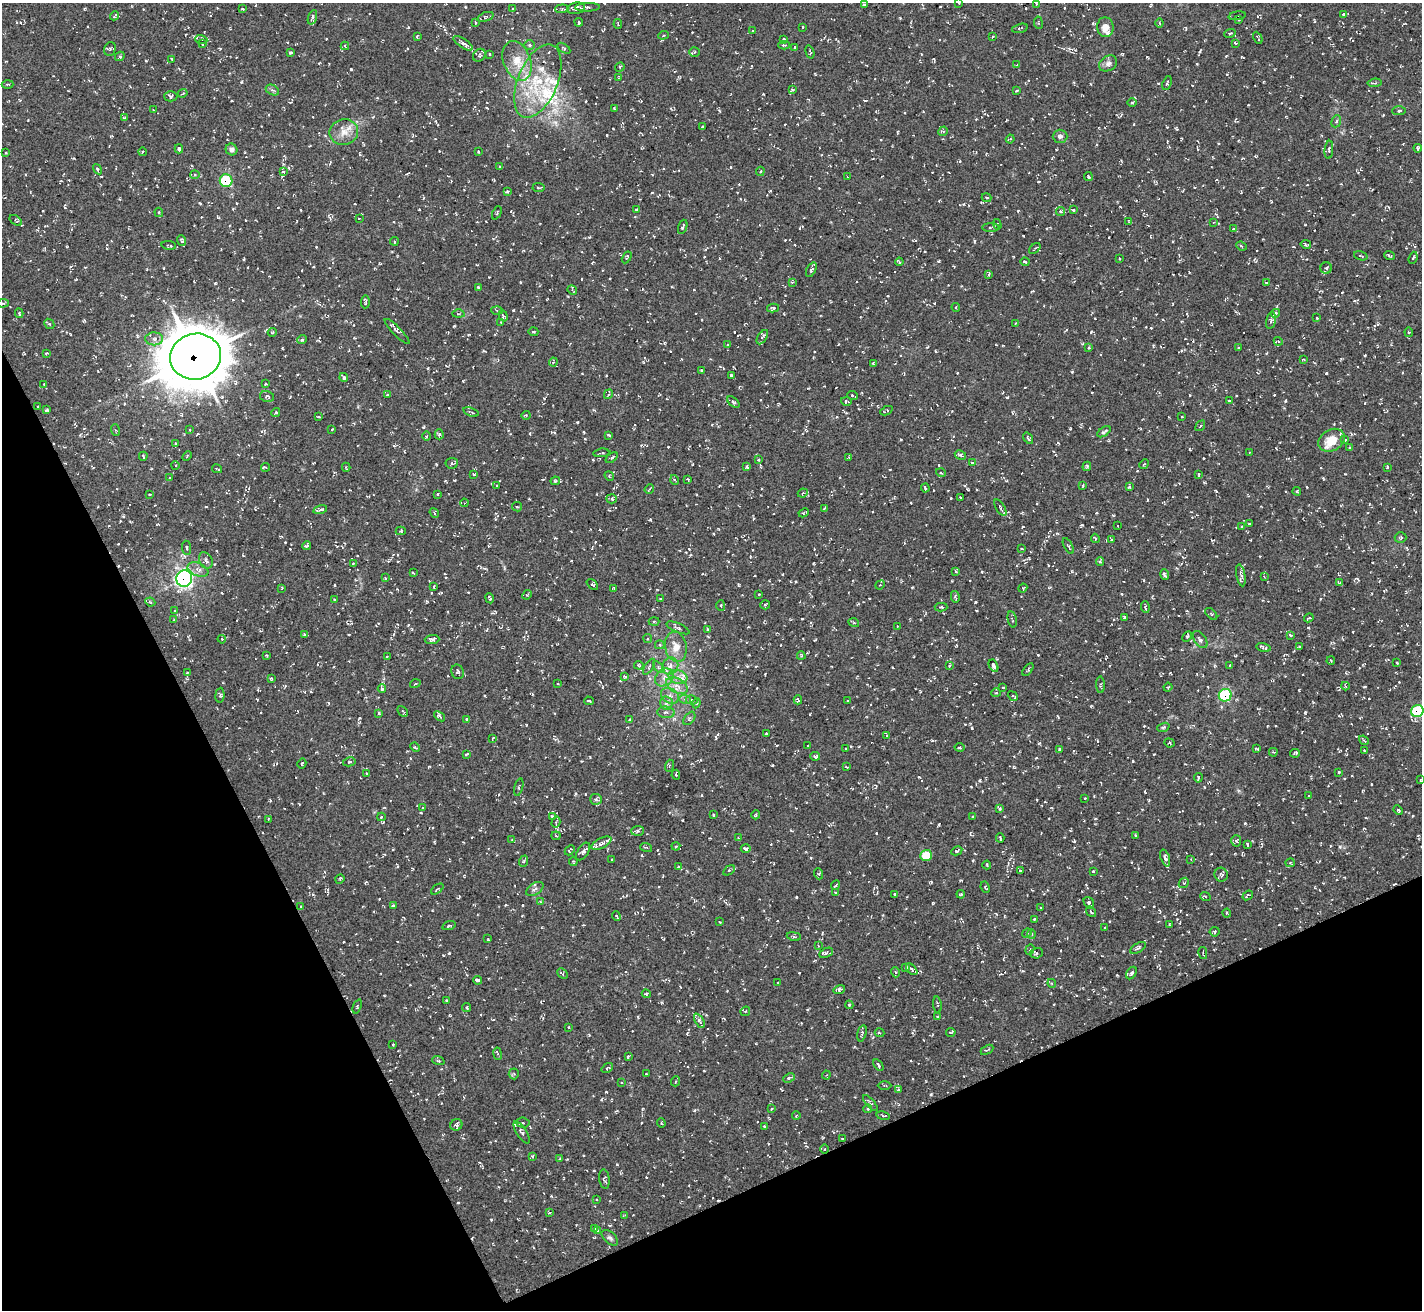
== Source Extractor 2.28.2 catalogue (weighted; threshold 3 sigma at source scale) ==
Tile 14 of 4 x 4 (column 2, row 4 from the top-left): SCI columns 1423-2842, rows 156-1463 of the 5686 x 5676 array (HDU 1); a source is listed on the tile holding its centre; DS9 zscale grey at full resolution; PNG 1424 x 1312 px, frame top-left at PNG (2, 3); each listed source drawn as its Kron ellipse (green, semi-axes under 4 px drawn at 4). Shown black and unused: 24% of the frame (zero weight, under 3 of 5 exposures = <1% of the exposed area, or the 3 px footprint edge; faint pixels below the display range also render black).
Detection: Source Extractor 2.28.2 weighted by HDU 2 'WHT'; one run over the whole footprint, this tile lists its part. Background 0.0245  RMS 0.0053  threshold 0.0237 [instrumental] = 3 sigma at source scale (4.5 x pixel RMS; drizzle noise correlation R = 1.50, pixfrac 1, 0.05/0.05 arcsec/px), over >= 5 px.
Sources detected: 1021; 62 cosmic-ray / hot-pixel residue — neither listed nor drawn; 16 inside a brighter listed object's ellipse — not listed separately; of the other 943, all 500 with FLUX_AUTO >= 0.535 (the completeness limit of this list) listed and drawn (443 fainter detections not listed), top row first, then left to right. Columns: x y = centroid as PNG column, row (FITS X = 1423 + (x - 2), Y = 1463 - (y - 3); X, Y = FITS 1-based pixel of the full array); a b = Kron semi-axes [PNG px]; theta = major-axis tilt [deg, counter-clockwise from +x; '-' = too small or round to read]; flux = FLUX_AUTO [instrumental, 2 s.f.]
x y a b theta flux
959 3 3 3 - 0.72
1036 4 3 3 - 0.65
864 5 4 3 - 0.94
588 7 12 4 1 1.6
576 8 9 5 10 2.5
242 9 3 2 - 0.65
513 9 3 3 - 0.59
562 9 6 4 6 0.84
1344 14 4 3 - 1
115 16 5 2 - 0.56
1237 16 8 3 9 0.85
312 17 7 4 71 1.1
485 17 8 4 20 1
1239 19 4 3 - 0.58
579 22 4 3 - 0.85
476 23 4 3 - 0.54
1038 23 6 3 -82 0.6
1159 23 4 4 - 0.67
618 24 5 3 - 0.59
802 27 3 2 - 0.65
1105 27 10 8 -84 4.9
1020 28 8 3 15 0.62
752 30 3 2 - 0.54
1230 33 6 4 20 0.82
663 35 5 4 - 0.76
417 37 4 3 - 0.71
992 37 4 2 - 0.56
1258 38 6 2 -62 0.7
201 39 6 3 -19 0.79
784 39 3 3 - 1.1
463 43 11 4 -34 2.2
1236 43 3 2 - 0.6
202 44 4 3 - 0.61
529 45 5 5 - 0.9
784 45 5 3 - 0.77
345 46 4 3 - 0.67
795 47 3 3 - 0.82
564 48 7 4 -34 0.77
110 49 7 5 72 1.2
291 52 4 3 - 0.92
694 52 5 5 - 0.84
810 52 7 2 -75 0.57
489 54 3 2 - 0.58
479 55 7 5 48 1.2
120 56 5 3 - 0.83
172 59 3 2 - 0.62
517 61 21 13 -69 10
1108 63 9 7 32 2.2
1017 65 4 4 - 0.58
620 67 5 4 - 0.72
618 78 4 3 - 0.55
538 81 39 20 67 30
1167 83 7 3 67 0.89
1375 83 7 3 6 0.74
7 84 6 3 1 0.56
792 89 4 4 - 0.64
272 90 7 5 -27 1.2
1016 91 4 3 - 0.75
183 93 5 3 - 0.71
171 96 6 5 - 1.1
1132 103 4 3 - 0.56
615 108 4 2 - 0.55
153 110 3 2 - 0.63
1399 111 7 4 2 1
124 118 3 2 - 0.56
1336 121 6 4 68 0.93
702 126 3 2 - 0.68
943 131 5 4 - 0.75
344 132 14 13 - 6
1060 136 7 6 - 1.8
1010 139 4 3 - 0.67
1418 148 4 3 - 0.9
179 149 4 3 - 1.1
231 149 6 5 - 2.2
1329 150 9 4 84 1
478 151 3 3 - 0.77
142 152 4 2 - 0.54
6 153 3 3 - 0.7
500 167 4 3 - 0.6
98 169 5 4 - 0.84
760 171 5 4 - 0.62
283 172 4 3 - 0.55
195 175 5 4 - 0.66
1088 176 4 3 - 1.4
847 177 3 2 - 0.62
226 181 6 6 - 27
539 187 6 3 -3 0.72
507 191 4 3 - 0.57
986 198 5 4 - 0.91
636 210 3 3 - 0.85
1073 210 3 3 - 0.9
1061 211 4 4 - 0.91
159 212 5 4 - 0.76
497 213 7 3 67 0.71
359 218 3 2 - 0.67
16 220 7 4 -35 0.68
1129 221 3 2 - 0.54
1214 222 4 3 - 0.59
997 224 5 4 - 0.71
683 227 7 4 69 0.93
991 228 9 3 0 0.98
1234 229 3 3 - 1.1
182 240 5 3 - 1
394 241 4 3 - 0.55
1306 244 5 3 - 0.85
169 245 7 4 -8 0.78
1241 246 5 4 - 0.83
1035 248 6 2 42 0.66
1361 256 7 3 -17 0.55
1389 256 5 2 - 0.76
627 257 6 4 59 1
1119 258 3 3 - 0.84
1413 258 6 3 70 0.89
899 262 4 3 - 0.67
1025 262 4 3 - 0.96
1326 268 6 5 - 1.2
811 270 8 4 62 1
989 274 4 3 - 0.66
792 282 3 3 - 0.61
1266 282 4 3 - 0.75
478 287 3 3 - 0.87
572 290 5 4 - 0.69
365 302 6 3 87 0.96
3 303 6 2 5 0.61
956 307 4 4 - 0.61
773 308 6 4 14 0.9
497 310 5 4 - 0.75
19 313 5 3 - 0.71
1275 313 4 3 - 1.8
458 314 6 3 0 0.56
503 316 6 4 -73 0.88
1317 318 3 3 - 0.57
1271 320 8 4 77 1.2
501 322 3 3 - 0.59
49 324 6 4 -44 0.78
1015 324 3 3 - 0.83
397 331 17 4 -46 1.4
272 332 4 3 - 0.55
533 332 5 3 - 0.61
1409 332 5 4 - 1
762 337 8 4 57 1.3
154 339 9 6 -1 2.5
302 340 5 3 - 1.1
1278 341 5 3 - 0.62
728 345 4 3 - 0.54
1088 347 3 3 - 0.75
1238 348 3 2 - 0.57
46 353 3 2 - 0.61
196 357 25 23 14 2300
1303 359 3 3 - 0.73
553 362 4 4 - 0.56
873 364 4 3 - 0.78
701 370 3 3 - 0.6
731 375 3 3 - 0.93
344 377 4 3 - 1.3
44 384 3 3 - 0.75
265 384 3 3 - 0.54
608 394 5 3 - 0.8
387 395 4 4 - 0.92
267 396 7 5 -12 1
853 396 5 3 - 0.92
846 401 5 3 - 1.4
1229 401 3 2 - 0.6
733 402 7 4 -39 1.3
38 407 3 2 - 0.54
47 410 3 3 - 1.3
886 411 6 3 25 0.75
276 412 5 4 - 0.8
471 412 8 2 -19 0.71
526 415 4 4 - 0.65
318 417 3 2 - 0.62
1182 417 3 2 - 0.55
1200 426 6 3 54 0.62
332 429 3 3 - 0.66
115 430 6 4 -70 0.63
190 430 3 3 - 0.61
1104 432 7 3 34 0.9
439 434 5 4 - 0.98
609 435 3 2 - 0.58
427 436 5 3 - 0.58
1028 438 6 3 -54 0.85
1332 440 14 10 29 8.6
1345 440 3 3 - 0.79
176 443 3 3 - 0.8
1350 447 4 3 - 0.87
601 453 8 2 6 0.55
1250 453 4 2 - 0.55
960 455 6 4 -28 0.93
143 456 4 2 - 0.71
187 456 5 3 - 0.54
849 457 4 2 - 0.77
612 458 7 3 36 0.82
758 459 3 3 - 0.79
452 463 6 5 - 0.99
972 463 3 3 - 0.72
1144 464 5 4 - 0.54
175 466 4 3 - 0.7
1087 466 5 3 - 0.93
265 467 4 3 - 0.79
346 467 4 3 - 0.66
747 467 4 3 - 0.7
1387 467 3 2 - 0.56
217 469 5 2 - 0.6
941 473 5 3 - 0.54
474 474 4 3 - 0.55
1199 475 4 3 - 0.62
609 476 5 4 - 0.61
170 478 3 3 - 0.55
688 479 3 3 - 0.54
675 480 5 3 - 0.6
555 481 4 3 - 0.95
496 485 3 2 - 0.57
1083 485 4 3 - 0.61
1129 487 4 4 - 0.79
925 488 4 3 - 0.91
649 489 5 3 - 0.6
1297 491 4 3 - 0.92
803 493 5 4 - 0.74
150 494 3 2 - 0.63
438 494 3 3 - 0.58
960 497 3 2 - 0.88
612 499 5 4 - 0.69
464 503 4 3 - 0.54
517 507 5 4 - 0.65
824 508 4 2 - 0.68
1000 508 9 4 -59 1.2
320 510 7 3 15 1.4
434 513 5 4 - 0.66
804 513 5 3 - 0.68
1249 524 3 2 - 0.55
1117 526 3 2 - 0.61
1242 527 3 3 - 0.62
401 531 5 4 - 0.67
1400 537 6 5 - 0.88
1095 538 5 3 - 0.62
1111 540 4 3 - 0.71
306 546 4 3 - 0.83
1068 546 8 4 -62 0.8
187 548 7 3 -85 0.69
1022 548 3 3 - 0.6
206 560 9 6 -62 1.7
1100 562 4 3 - 1
353 564 4 2 - 0.85
198 569 11 6 -23 2.6
956 571 4 3 - 0.6
413 573 3 3 - 0.6
1165 574 5 4 - 1.3
1241 575 11 4 -80 1.9
1264 577 4 3 - 0.69
184 578 8 8 - 150
385 578 4 3 - 0.68
1339 583 4 3 - 0.67
592 585 6 4 -42 0.96
880 585 5 4 - 0.62
434 587 4 3 - 0.84
282 588 4 4 - 0.71
614 588 3 2 - 0.62
1023 588 4 4 - 0.6
759 594 3 2 - 0.71
527 595 5 4 - 0.63
955 597 6 3 -77 0.94
490 598 5 3 - 1
334 599 3 2 - 0.56
661 599 3 3 - 0.71
150 602 5 4 - 0.65
765 605 5 4 - 0.58
721 606 5 4 - 0.75
941 607 6 4 -1 0.67
1145 607 6 3 -85 0.85
175 610 3 3 - 0.69
1211 614 7 3 -44 0.61
1125 617 3 3 - 1.1
1309 618 5 4 - 0.88
1012 619 8 3 -78 0.79
174 620 3 3 - 0.56
654 621 5 3 - 0.57
854 623 5 3 - 0.54
898 626 3 2 - 0.6
678 628 12 4 -23 1.2
707 629 3 2 - 0.56
305 634 4 3 - 0.78
1290 635 4 3 - 0.87
1187 637 6 3 62 0.73
222 639 4 3 - 0.71
432 639 7 4 2 1.6
648 639 4 4 - 0.69
1200 640 10 5 -54 1.8
660 645 5 4 - 0.77
676 647 15 11 -79 6.2
1264 647 7 3 -11 1.3
1300 647 3 2 - 0.62
267 655 3 3 - 0.61
387 656 4 3 - 0.85
801 656 4 3 - 0.59
1331 661 4 2 - 0.55
1397 663 3 2 - 0.81
639 665 5 3 - 0.59
949 665 4 3 - 0.73
670 666 9 7 58 3.5
993 666 6 4 -61 2.1
1230 666 4 3 - 0.69
649 667 9 3 57 0.83
659 667 7 4 -44 0.96
1028 670 7 4 54 0.9
458 672 7 6 - 1.3
187 673 3 3 - 0.57
625 676 3 3 - 0.99
664 677 10 8 39 3.5
678 677 9 7 -15 3.3
271 678 4 3 - 0.55
415 684 5 3 - 0.58
558 684 3 3 - 0.64
1100 685 8 4 -87 0.85
677 686 11 7 -29 3.7
1345 686 4 3 - 0.83
1003 687 3 3 - 0.74
1168 687 4 3 - 0.57
382 689 4 3 - 1.1
996 693 4 4 - 0.62
220 695 7 4 86 0.86
1225 695 6 6 - 39
670 696 9 7 -32 2.5
1013 696 5 2 - 0.86
685 699 6 4 -19 0.94
692 700 5 4 - 1.2
798 700 4 3 - 0.83
589 701 5 2 - 0.73
848 701 3 2 - 0.56
666 703 6 6 - 1.7
696 703 5 4 - 0.76
403 711 6 3 -46 0.67
1417 711 6 6 - 29
666 712 8 5 -6 1.7
379 713 4 3 - 0.89
440 716 6 4 -39 1
689 718 7 4 53 0.99
467 719 3 3 - 0.88
630 720 3 3 - 0.82
1163 727 6 4 20 0.67
766 733 3 2 - 0.54
886 735 3 3 - 0.6
492 738 3 2 - 0.62
1364 740 5 3 - 0.68
1169 743 5 4 - 0.59
808 745 3 2 - 0.58
415 747 5 3 - 0.55
959 747 5 4 - 0.77
846 749 3 2 - 0.57
1059 749 3 3 - 0.63
1257 749 4 2 - 0.57
1364 751 3 2 - 0.54
1273 752 4 3 - 0.54
1295 753 5 3 - 0.86
467 754 3 2 - 0.78
815 756 5 4 - 0.99
349 762 6 4 13 0.89
302 763 5 3 - 0.6
669 766 6 3 73 0.6
846 767 3 2 - 0.68
1338 772 3 2 - 0.82
367 773 4 3 - 0.66
676 775 5 3 - 0.6
1198 778 5 2 - 0.69
1420 780 3 3 - 0.62
519 787 9 3 76 0.87
1308 796 3 3 - 0.79
1085 798 3 3 - 0.69
596 799 6 5 - 0.82
423 807 4 4 - 0.67
999 808 3 3 - 1.1
1398 810 5 3 - 0.97
713 815 3 2 - 0.6
756 815 4 4 - 0.64
553 816 4 3 - 1.3
381 817 4 3 - 0.79
973 817 3 3 - 0.67
268 819 4 3 - 0.55
556 822 5 4 - 0.8
637 831 6 5 - 1.2
556 836 4 4 - 0.62
1136 836 3 2 - 0.67
738 838 3 3 - 0.65
1000 838 4 2 - 0.64
512 840 4 3 - 0.55
1236 841 6 5 - 0.74
601 843 11 5 27 3
1247 845 3 3 - 0.85
676 846 4 4 - 0.73
646 847 6 3 -18 0.62
746 849 5 3 - 1.4
570 850 5 3 - 0.66
583 851 10 5 57 1.3
957 851 6 3 29 0.94
926 855 6 5 - 14
1165 858 9 4 -71 1.6
1191 859 3 3 - 0.55
612 860 3 3 - 0.65
524 861 6 3 70 0.62
573 861 5 3 - 0.57
1290 863 5 4 - 0.63
987 865 4 2 - 0.78
678 867 4 3 - 0.54
729 870 7 3 31 0.9
1020 871 3 2 - 0.83
1093 871 3 3 - 0.83
819 874 5 3 - 0.78
1221 875 7 6 - 1.3
340 879 5 4 - 0.57
1184 883 6 4 43 0.69
836 885 5 2 - 0.7
985 887 6 3 -65 0.56
437 889 7 3 37 0.64
535 889 10 5 34 2.2
836 892 3 3 - 0.81
895 894 3 3 - 0.8
961 894 4 3 - 0.76
1248 895 6 3 39 1.1
1205 896 5 3 - 0.56
540 902 4 3 - 0.61
1089 903 6 4 -56 1.2
301 906 4 3 - 0.61
394 906 4 3 - 0.78
1041 908 3 3 - 0.54
1091 912 6 3 -51 0.73
1227 913 4 3 - 0.63
616 916 5 3 - 0.63
1034 919 3 3 - 0.62
719 922 3 2 - 0.54
1169 925 3 2 - 0.64
449 926 7 3 16 1
1105 927 3 2 - 0.56
1215 932 5 4 - 0.79
1027 933 5 4 - 0.72
1032 934 5 3 - 0.63
794 936 7 3 -9 0.85
488 939 3 3 - 0.62
818 946 3 2 - 0.58
1138 948 9 4 31 1.4
1030 950 5 4 - 0.72
826 953 7 4 25 1.2
1037 953 6 5 - 1
1203 953 6 4 -78 0.69
906 967 4 3 - 1.2
912 969 7 4 -47 0.97
895 972 5 3 - 0.55
1131 973 7 4 61 1.6
562 974 6 4 -44 0.79
477 980 4 3 - 1.7
778 982 3 2 - 0.54
1052 983 4 4 - 0.61
839 989 6 4 18 1.8
646 994 4 4 - 0.79
446 1000 3 2 - 0.58
937 1004 8 3 -82 0.85
849 1005 4 4 - 0.6
357 1006 7 3 69 0.61
466 1008 4 4 - 0.78
745 1011 5 4 - 0.7
938 1016 3 3 - 0.57
699 1021 8 4 -61 1.4
568 1027 3 3 - 0.89
951 1032 5 3 - 0.58
862 1033 8 4 74 1.1
879 1033 5 3 - 0.55
393 1044 3 2 - 0.73
987 1050 7 3 29 0.78
497 1054 6 3 -80 0.71
628 1056 4 3 - 1.1
438 1061 6 4 -18 0.7
878 1065 6 3 -55 1
607 1068 6 3 37 0.59
514 1074 5 5 - 0.76
646 1074 3 2 - 0.7
826 1075 4 4 - 0.57
789 1078 6 3 25 0.94
676 1081 5 3 - 0.73
622 1082 3 2 - 0.56
884 1085 7 3 -1 0.6
898 1089 4 3 - 0.56
870 1103 10 4 -49 1.2
772 1109 4 3 - 0.54
868 1109 4 4 - 0.79
796 1115 4 3 - 0.63
883 1116 7 3 -12 0.7
523 1123 7 5 -4 0.72
661 1123 4 4 - 0.62
456 1125 6 5 - 1.8
765 1126 4 3 - 0.9
522 1132 12 5 -58 1.6
843 1139 3 3 - 0.89
825 1149 5 3 - 0.59
532 1156 4 3 - 0.62
559 1159 3 3 - 0.54
604 1179 10 5 -83 1
596 1199 3 2 - 0.68
549 1213 3 3 - 0.72
625 1215 3 3 - 0.55
595 1229 3 3 - 0.6
598 1231 4 3 - 0.85
610 1238 10 5 -42 1.5
Overlapping masked pixels (flux is a lower limit): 5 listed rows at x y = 226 181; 196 357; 184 578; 1225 695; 1417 711
Isophote crosses this tile's border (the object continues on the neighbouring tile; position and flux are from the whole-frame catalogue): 4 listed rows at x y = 959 3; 1036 4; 3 303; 1417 711
Unlisted compact peaks at least as high as the median listed source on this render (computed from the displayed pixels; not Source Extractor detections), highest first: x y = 1245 823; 1340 847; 1365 355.